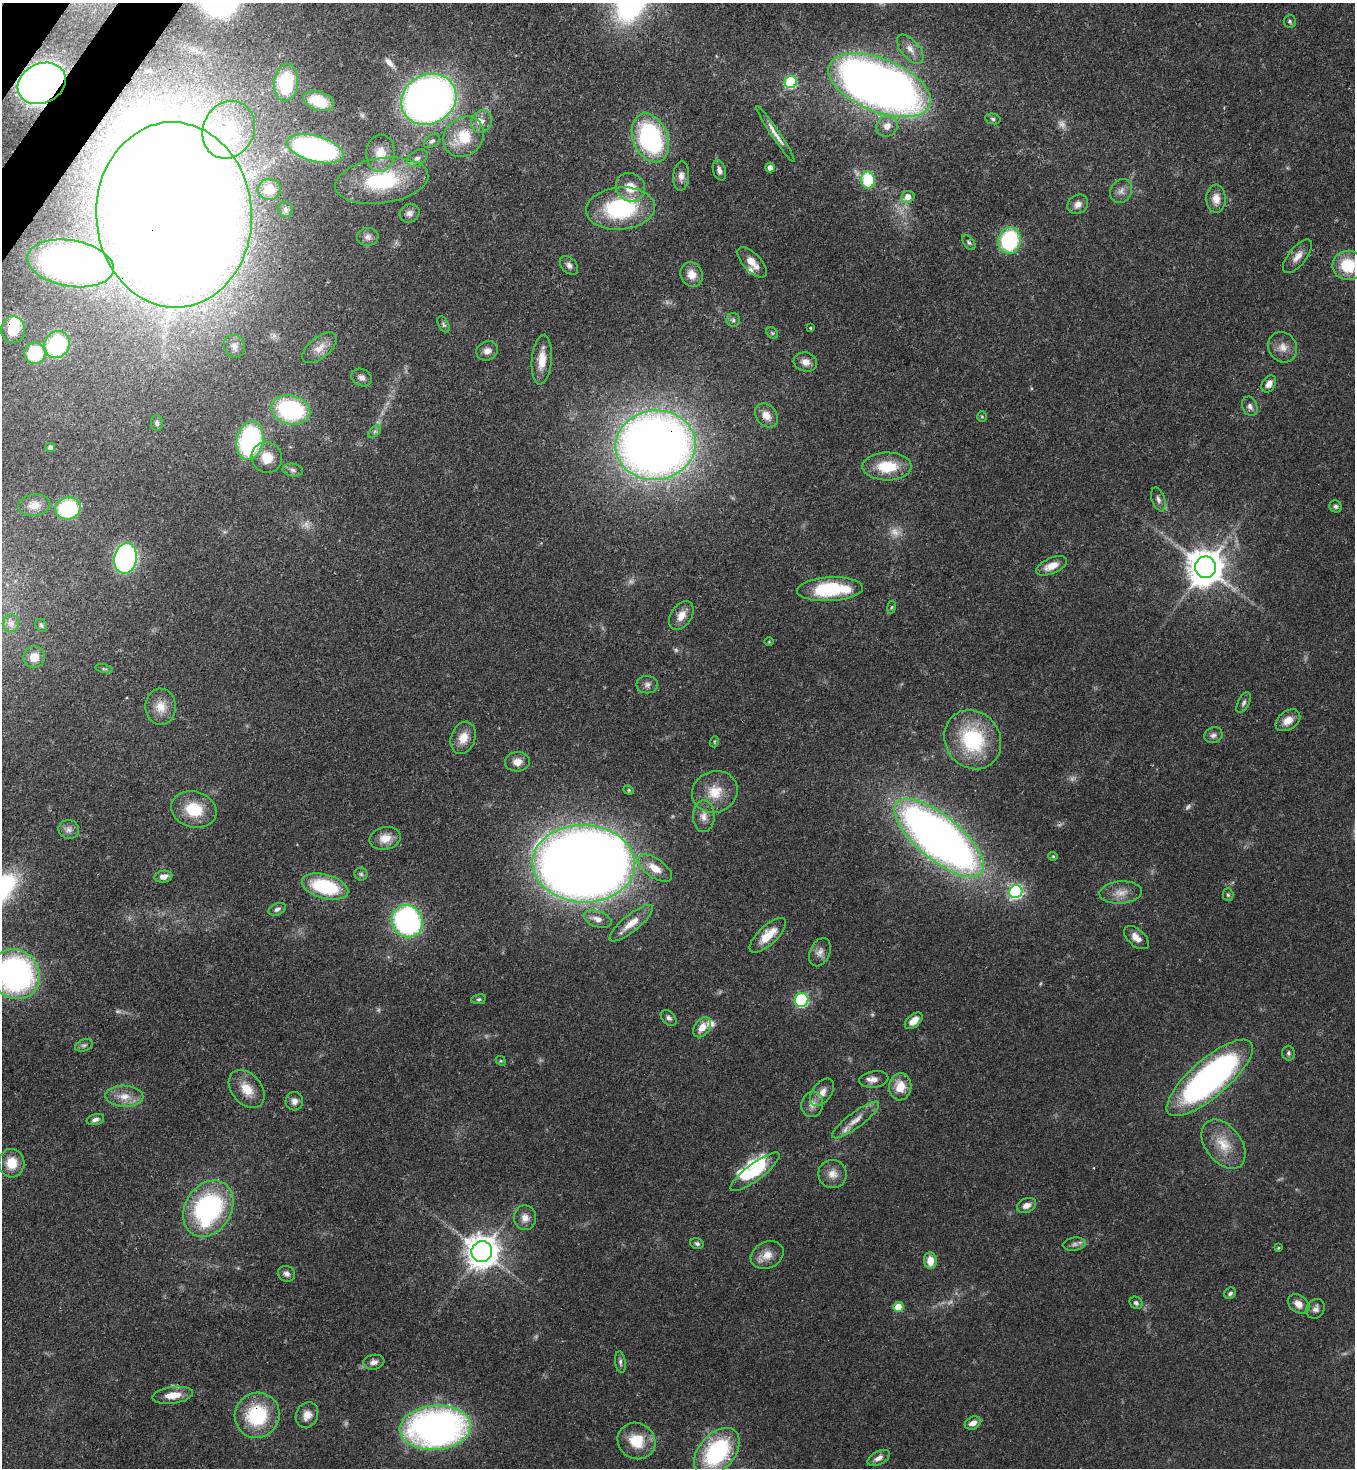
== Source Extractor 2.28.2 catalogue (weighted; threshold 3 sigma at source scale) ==
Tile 11 of 4 x 4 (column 3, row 3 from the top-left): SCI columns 2933-4285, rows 1525-2990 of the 6003 x 5981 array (HDU 1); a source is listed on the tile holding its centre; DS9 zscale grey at full resolution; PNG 1357 x 1470 px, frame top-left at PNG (2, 3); each listed source drawn as its Kron ellipse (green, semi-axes under 4 px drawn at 4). Shown black and unused: <1% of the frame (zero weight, under 3 of 4 exposures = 7% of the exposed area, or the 3 px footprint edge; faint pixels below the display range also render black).
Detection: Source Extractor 2.28.2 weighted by HDU 2 'WHT'; one run over the whole footprint, this tile lists its part. Background 0.0852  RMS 0.0039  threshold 0.0175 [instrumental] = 3 sigma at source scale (4.5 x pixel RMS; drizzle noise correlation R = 1.50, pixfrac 1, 0.05/0.05 arcsec/px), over >= 5 px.
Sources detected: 187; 12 too faint to see at this stretch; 4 inside a brighter object's white glare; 1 long thin detection or spike segment (spike, bleed or trail) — neither listed nor drawn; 5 inside a brighter listed object's ellipse — not listed separately; the other 165 listed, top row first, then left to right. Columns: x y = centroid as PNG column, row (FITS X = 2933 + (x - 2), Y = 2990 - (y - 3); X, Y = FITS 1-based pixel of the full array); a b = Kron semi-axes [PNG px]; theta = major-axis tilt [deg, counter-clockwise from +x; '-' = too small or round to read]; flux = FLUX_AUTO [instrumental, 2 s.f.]
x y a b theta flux
1290 21 6 6 - 0.75
910 49 17 9 -49 3.6
791 82 6 6 - 39
42 83 25 19 26 230
286 83 18 12 84 19
879 85 54 26 -22 420
429 99 28 24 30 270
319 101 16 9 -20 8.7
993 119 8 5 -11 0.86
482 121 12 10 66 2.7
887 126 11 10 - 3.4
229 130 30 25 63 24
775 134 34 4 -56 3.4
464 137 22 18 43 13
650 138 25 17 -68 63
432 141 9 5 38 1.1
315 149 29 13 -15 95
380 153 18 14 86 6.4
417 158 11 7 34 1.9
770 168 5 5 - 2.4
719 170 10 6 -73 1.8
681 176 14 8 86 2.4
868 180 8 7 - 17
382 181 47 22 8 30
630 187 15 14 - 7.2
269 189 11 10 - 5.4
1121 191 13 10 59 2.7
908 197 6 6 - 3.9
1216 199 14 9 -89 4.3
1078 204 11 9 39 2.5
620 208 34 21 5 42
285 210 8 7 - 1.1
409 213 10 9 - 1.8
174 215 93 78 -87 1600
368 237 11 9 4 1.7
1009 240 13 11 78 38
969 242 8 5 -52 0.9
1297 256 20 9 52 3.7
752 262 19 9 -47 5.1
70 263 44 23 -10 190
569 265 11 7 -47 1.7
1348 265 15 14 - 15
692 274 12 11 - 4.4
733 320 7 6 - 0.98
443 324 9 5 -61 0.88
810 328 3 3 - 0.44
13 330 13 12 - 8
772 333 6 5 - 0.6
57 345 14 12 60 45
234 346 12 10 -63 2.6
1283 347 16 14 -55 4.1
320 348 20 10 39 4.6
487 351 11 9 23 2.6
35 353 11 10 - 23
542 360 25 10 85 6.5
805 362 12 9 -13 2.9
362 377 10 8 -25 1.9
1269 384 9 6 57 2.6
1250 406 10 7 -67 1.6
291 410 20 14 -15 51
766 415 13 10 -52 4.2
982 417 5 4 - 0.49
157 423 8 6 -83 1.1
375 432 7 4 44 0.87
250 441 19 13 80 64
655 445 40 34 8 460
50 447 5 4 - 0.95
267 458 15 15 - 7.6
887 466 24 14 0 14
293 470 10 6 -9 1.4
1158 499 12 6 -72 1.6
34 505 16 10 7 4.1
1336 506 6 6 - 0.89
68 508 13 11 13 31
126 558 15 11 80 97
1052 566 16 8 23 4.9
1206 567 10 10 - 990
830 589 33 12 3 28
891 607 6 3 81 0.47
681 616 16 10 57 4.1
11 623 9 8 - 1.9
41 625 7 5 -57 0.74
769 642 5 3 - 0.34
34 657 11 10 - 5.4
104 669 9 3 -13 0.64
647 685 10 8 -1 1.8
1244 703 11 5 63 1.1
161 707 18 15 89 6.5
1288 720 13 9 36 4.4
1213 735 9 7 24 1.5
463 738 16 12 70 5.2
973 740 31 27 -54 34
714 742 5 3 - 0.43
517 762 12 9 5 3.5
629 790 5 4 - 0.52
715 792 23 20 22 10
194 809 23 18 -15 13
704 816 16 11 90 3.6
69 829 10 9 - 2
385 838 16 11 13 4.8
939 838 55 22 -40 330
1053 856 4 4 - 0.45
584 864 51 39 -2 740
655 868 20 9 -34 5.8
361 874 6 6 - 0.98
163 877 9 6 10 2.6
325 887 24 12 -16 28
1016 892 7 6 - 81
1121 893 21 11 4 4.8
1228 895 6 5 - 0.7
277 909 9 5 25 1.2
598 919 14 7 -19 2.9
407 921 16 15 - 83
631 923 27 8 39 6.8
768 935 23 9 43 8.3
1136 938 15 8 -41 3.4
820 952 15 10 66 2.5
15 974 26 23 -46 120
479 999 7 5 9 0.7
802 1000 7 6 - 44
669 1018 9 6 -45 1.4
914 1021 10 6 41 4.1
702 1027 11 7 54 4.4
84 1045 9 6 21 1.1
1288 1053 7 6 - 0.9
501 1061 5 4 - 0.5
1210 1078 54 19 41 140
874 1079 14 8 8 2.8
900 1087 13 11 83 7
247 1089 21 15 -50 7.5
822 1092 15 9 53 3.5
124 1096 19 10 -2 5.4
294 1101 9 9 - 2.2
812 1104 13 11 80 3.1
95 1119 9 5 15 1.4
855 1120 29 7 37 4.5
1224 1144 28 18 -53 10
11 1163 14 13 - 8
755 1172 30 8 37 14
832 1174 14 14 - 4.1
1027 1205 10 7 23 2.7
208 1209 30 23 58 69
525 1218 12 11 - 3.3
697 1243 7 5 -16 0.94
1075 1244 11 6 8 1.6
1278 1248 4 3 - 0.34
482 1251 10 10 - 610
767 1255 17 13 26 5
930 1261 8 6 -84 5.1
287 1274 9 7 -27 1.7
1230 1293 6 5 - 1
1136 1303 7 6 - 1.1
1298 1304 12 8 -36 3.3
898 1307 5 5 - 9
1316 1309 10 8 56 1.8
374 1362 11 7 10 2.2
620 1362 11 5 -83 1.2
173 1395 20 8 7 5.8
257 1415 23 22 - 28
307 1415 13 10 63 3.8
973 1423 8 6 25 2.9
435 1428 36 22 4 170
637 1441 19 17 -34 12
717 1452 28 18 50 47
879 1458 12 6 28 2.3
Overlapping masked pixels (flux is a lower limit): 7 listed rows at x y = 42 83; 174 215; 70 263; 13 330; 655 445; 939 838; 257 1415
Isophote crosses this tile's border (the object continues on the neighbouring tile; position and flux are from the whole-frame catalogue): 3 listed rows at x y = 1348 265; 15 974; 435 1428